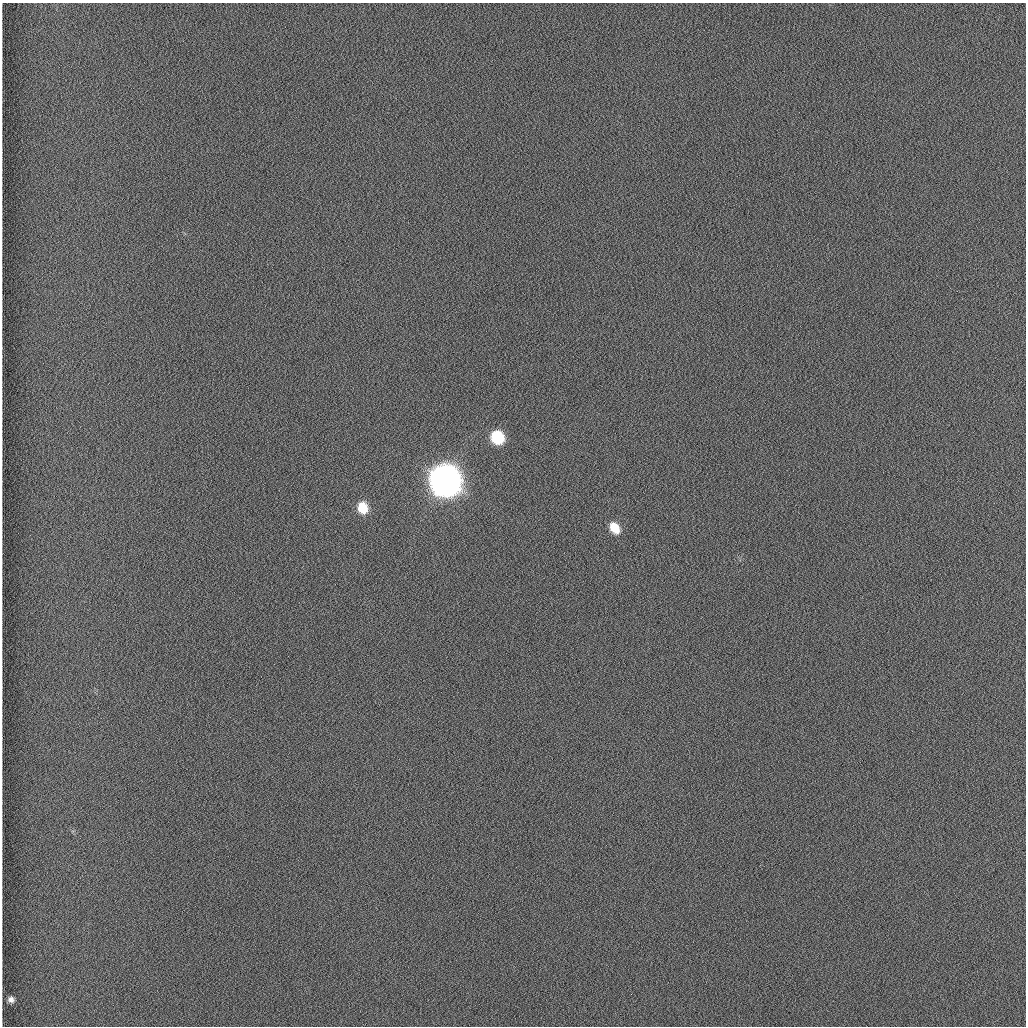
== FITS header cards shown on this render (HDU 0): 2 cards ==
NAXIS1  =                 1024 /fastest changing axis
NAXIS2  =                 1024 /next to fastest changing axis

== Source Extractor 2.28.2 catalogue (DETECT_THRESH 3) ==
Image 1024 x 1024 px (HDU 0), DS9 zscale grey, 1 PNG px = 1 image px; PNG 1028 x 1028 px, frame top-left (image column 1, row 1024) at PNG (2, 3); no overlay
Background 1260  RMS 6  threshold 18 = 3 sigma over >= 5 px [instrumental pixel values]
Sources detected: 5; all 5 listed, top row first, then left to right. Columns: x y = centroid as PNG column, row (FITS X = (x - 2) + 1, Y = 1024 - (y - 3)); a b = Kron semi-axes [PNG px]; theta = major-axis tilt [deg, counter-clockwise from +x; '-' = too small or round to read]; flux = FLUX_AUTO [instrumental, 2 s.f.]
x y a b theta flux
497 437 10 10 - 2.2e+04
445 481 14 12 -62 1.0e+06
363 508 10 9 - 8.8e+03
615 528 14 10 -55 7.7e+03
11 1000 5 5 - 1.4e+03